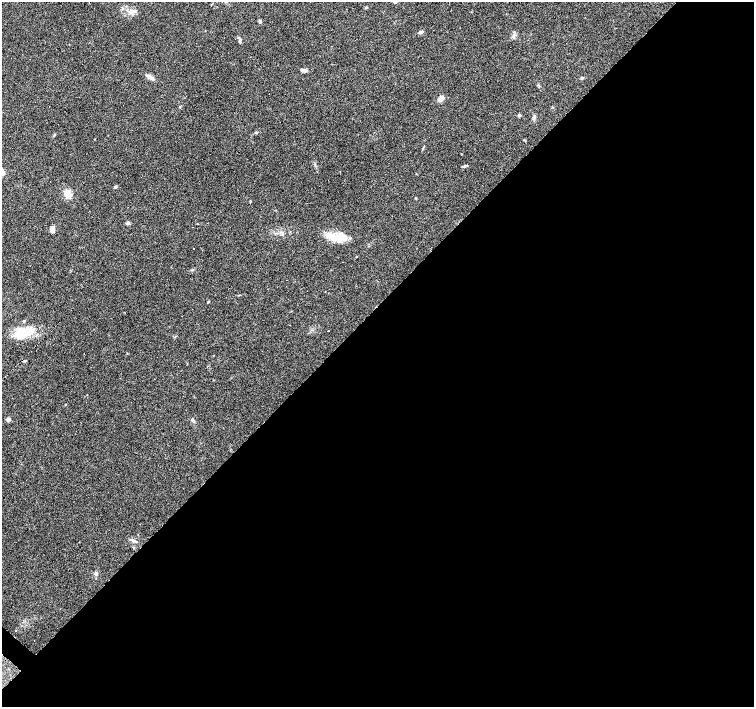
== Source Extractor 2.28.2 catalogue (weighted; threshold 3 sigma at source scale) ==
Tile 12 of 4 x 4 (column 4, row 3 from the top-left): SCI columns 4511-6014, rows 1569-2977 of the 6017 x 6020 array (HDU 1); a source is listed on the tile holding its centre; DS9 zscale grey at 2 x 2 block average (1 PNG px = mean of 2 x 2 image px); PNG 756 x 709 px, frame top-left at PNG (2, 2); no overlay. Shown black and unused: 56% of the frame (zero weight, under 3 of 6 exposures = <1% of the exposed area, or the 3 px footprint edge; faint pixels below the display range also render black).
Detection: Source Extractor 2.28.2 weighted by HDU 2 'WHT'; one run over the whole footprint, this tile lists its part. Background 0.0985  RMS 0.0045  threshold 0.0185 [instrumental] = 3 sigma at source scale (4.09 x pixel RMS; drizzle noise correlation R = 1.36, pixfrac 0.8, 0.0396/0.0396 arcsec/px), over >= 5 px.
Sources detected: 32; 4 cosmic-ray / hot-pixel residue — not listed; the other 28 listed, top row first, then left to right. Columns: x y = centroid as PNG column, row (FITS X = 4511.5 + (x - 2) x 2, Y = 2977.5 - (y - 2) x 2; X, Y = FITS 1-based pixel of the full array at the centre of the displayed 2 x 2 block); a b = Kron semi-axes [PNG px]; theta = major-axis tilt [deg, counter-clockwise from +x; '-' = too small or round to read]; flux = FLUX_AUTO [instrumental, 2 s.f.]
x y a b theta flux
131 12 8 4 -65 3.5
260 21 4 3 - 1.7
421 32 6 4 17 2
240 42 3 2 - 0.74
304 70 6 4 -2 3.2
150 77 10 4 -36 3.7
582 78 4 3 - 1.1
440 99 6 5 - 3.5
519 115 4 3 - 1.6
534 117 5 3 - 1.7
256 132 3 3 - 0.89
54 135 4 2 - 0.89
462 166 3 2 - 0.69
2 171 7 4 -63 6.1
115 187 3 3 - 0.8
68 194 7 6 - 11
416 198 3 2 - 0.58
128 223 4 3 - 2.4
52 229 6 4 -82 5.5
336 237 25 8 -8 22
192 269 4 3 - 0.99
24 321 4 3 - 1.1
328 331 2 2 - 0.53
25 332 22 11 4 24
8 419 3 3 - 5.9
193 420 5 3 - 1.8
134 541 7 3 -20 1.9
96 574 5 4 - 2.2
Isophote crosses this tile's border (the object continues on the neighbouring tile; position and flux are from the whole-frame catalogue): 1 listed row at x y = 2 171
Diffuse or blended objects may show on this block-average render without a row.